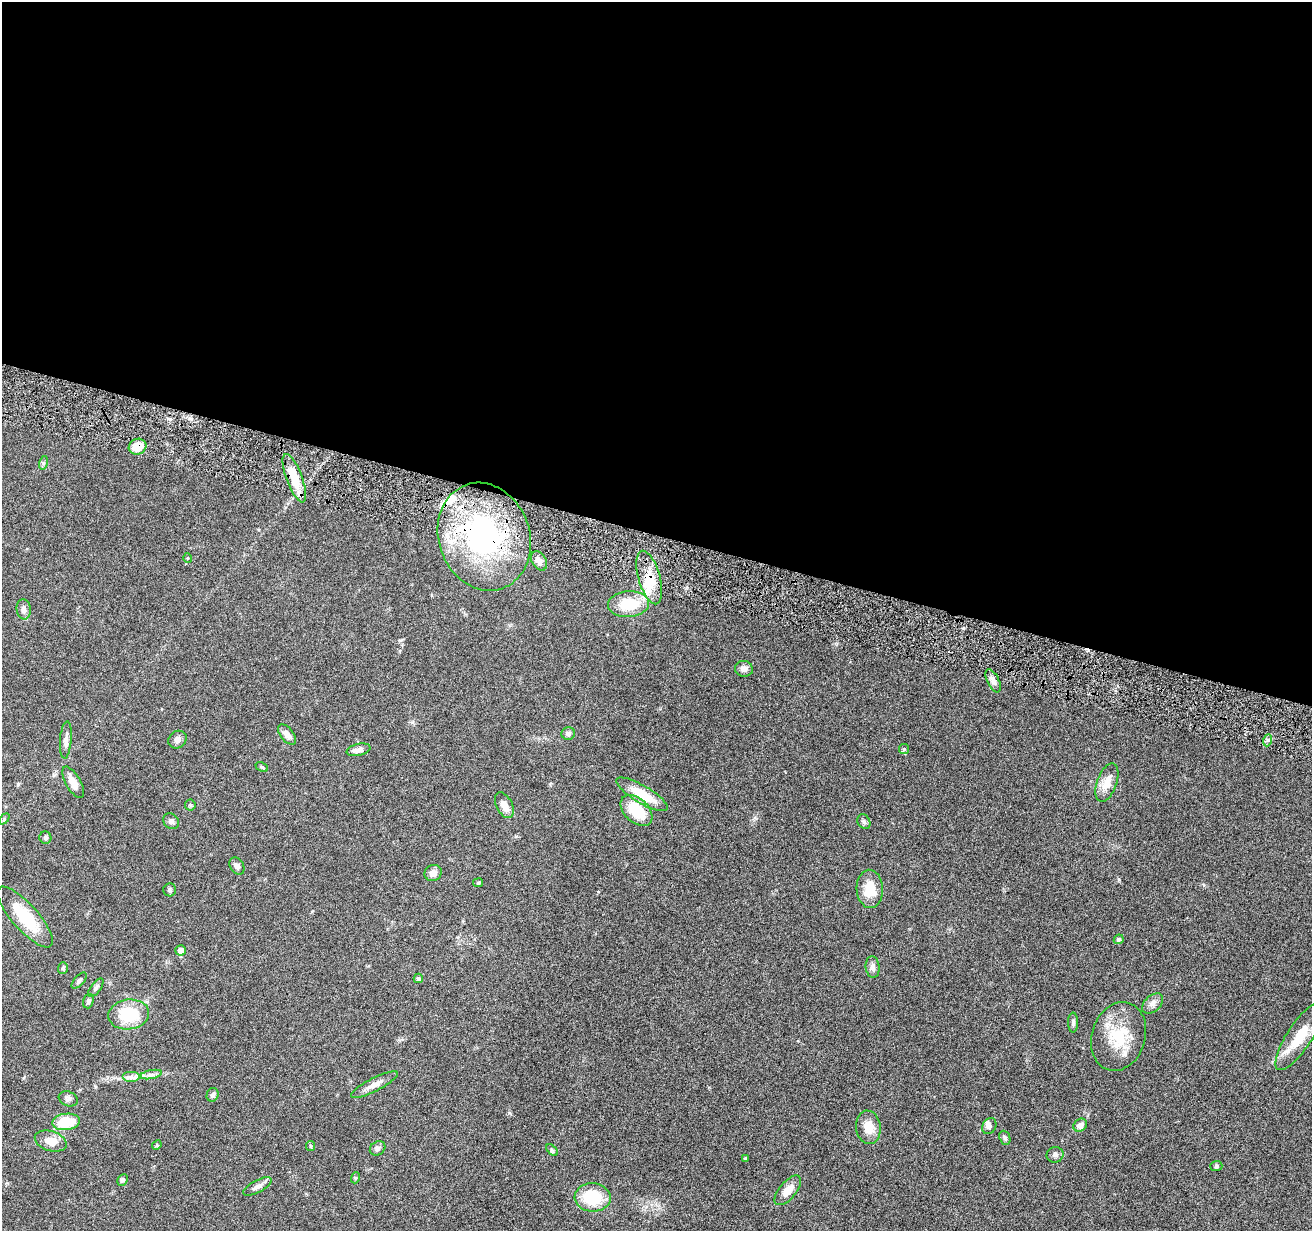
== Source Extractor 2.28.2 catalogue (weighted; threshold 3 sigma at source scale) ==
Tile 3 of 4 x 4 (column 3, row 1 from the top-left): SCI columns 2625-3934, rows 3941-5169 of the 5245 x 5297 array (HDU 1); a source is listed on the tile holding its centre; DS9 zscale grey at full resolution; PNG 1314 x 1233 px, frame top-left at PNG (2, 2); each listed source drawn as its Kron ellipse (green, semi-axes under 4 px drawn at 4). Shown black and unused: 43% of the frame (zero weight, under 4 of 8 exposures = <1% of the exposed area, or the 3 px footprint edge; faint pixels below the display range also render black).
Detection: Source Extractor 2.28.2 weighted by HDU 2 'WHT'; one run over the whole footprint, this tile lists its part. Background 0.0614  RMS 0.0042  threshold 0.0171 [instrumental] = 3 sigma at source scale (4.09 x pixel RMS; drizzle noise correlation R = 1.36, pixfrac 0.8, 0.05/0.05 arcsec/px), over >= 5 px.
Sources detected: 74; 3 inside a brighter listed object's ellipse — not listed separately; the other 71 listed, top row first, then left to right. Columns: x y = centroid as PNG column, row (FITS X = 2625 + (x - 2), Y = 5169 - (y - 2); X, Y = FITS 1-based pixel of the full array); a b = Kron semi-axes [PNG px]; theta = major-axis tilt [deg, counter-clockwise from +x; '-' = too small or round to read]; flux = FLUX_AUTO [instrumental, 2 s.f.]
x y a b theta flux
138 447 9 8 - 5.6
43 463 7 4 72 0.64
294 478 25 8 -69 8.9
484 537 55 45 -71 78
187 558 5 3 - 0.33
539 561 10 7 -59 2.1
649 577 27 10 -74 8.5
628 604 21 13 4 13
24 609 10 7 -84 1.8
744 669 9 8 - 1.6
993 681 13 6 -63 1.9
568 734 7 6 - 1.2
287 735 12 6 -50 2.5
66 740 18 6 86 2.5
177 740 10 8 41 1.6
1268 740 6 4 70 0.79
904 749 5 5 - 0.54
359 750 12 6 13 1.8
262 767 6 4 -26 0.48
73 782 17 7 -61 4
1107 783 20 10 70 5.2
642 794 29 9 -31 10
190 805 6 5 - 0.65
504 805 14 8 -64 3.3
637 811 19 12 -43 12
4 819 6 4 47 0.52
171 821 8 7 - 1.2
864 822 8 6 -59 0.92
45 837 6 6 - 0.8
237 866 9 6 -59 1.4
433 873 9 8 - 2.4
478 883 5 4 - 0.48
870 889 19 13 -86 8.1
170 890 6 6 - 0.8
25 917 39 13 -48 17
1119 939 5 4 - 0.97
180 950 5 5 - 2.2
873 967 11 7 -83 1.7
63 968 6 5 - 0.7
418 978 5 4 - 0.92
79 981 10 4 49 0.97
96 988 11 5 53 1.1
88 1001 7 5 72 0.92
1153 1003 12 8 42 1.9
129 1014 20 15 8 17
1073 1022 10 5 89 0.92
1119 1036 35 26 72 16
1300 1036 39 12 57 11
151 1074 11 4 11 1.3
131 1077 9 5 0 1.4
374 1085 26 6 27 3.3
213 1095 7 5 69 1.1
68 1099 10 7 -21 1.3
66 1122 14 8 7 13
1080 1125 7 6 - 2.3
989 1126 8 6 59 1.3
868 1127 17 12 -82 5.7
1005 1138 7 5 -69 0.87
51 1141 16 10 -17 5.2
157 1145 5 4 - 0.49
311 1146 5 4 - 0.49
378 1148 8 6 35 1.2
552 1150 7 4 -45 0.55
1055 1155 8 8 - 1.3
745 1158 4 3 - 0.48
1216 1166 6 5 - 0.64
355 1178 5 3 - 0.44
122 1180 6 5 - 0.96
257 1186 16 6 28 2
788 1190 18 8 50 4.1
593 1197 18 14 -3 16
Overlapping masked pixels (flux is a lower limit): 3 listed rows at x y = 138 447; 484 537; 649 577
Unlisted compact peaks at least as high as the median listed source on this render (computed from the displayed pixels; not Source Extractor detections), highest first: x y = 1119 879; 509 1113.